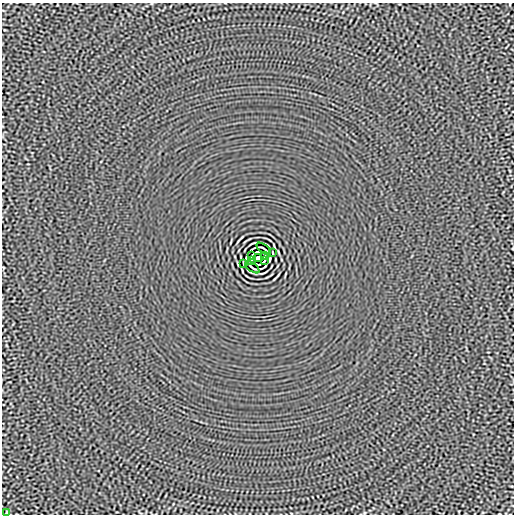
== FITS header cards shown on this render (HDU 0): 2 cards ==
NAXIS1  =                  512
NAXIS2  =                  512

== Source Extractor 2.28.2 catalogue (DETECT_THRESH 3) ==
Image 512 x 512 px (HDU 0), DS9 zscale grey, 1 PNG px = 1 image px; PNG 516 x 516 px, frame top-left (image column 1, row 512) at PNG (2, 3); each listed source drawn as its Kron ellipse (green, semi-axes under 4 px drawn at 4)
Background -1.04e-05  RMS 0.0015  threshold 0.00443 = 3 sigma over >= 5 px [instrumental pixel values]
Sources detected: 12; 2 with non-positive FLUX_AUTO (blend fragments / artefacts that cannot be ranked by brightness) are neither listed nor drawn; the other 10 listed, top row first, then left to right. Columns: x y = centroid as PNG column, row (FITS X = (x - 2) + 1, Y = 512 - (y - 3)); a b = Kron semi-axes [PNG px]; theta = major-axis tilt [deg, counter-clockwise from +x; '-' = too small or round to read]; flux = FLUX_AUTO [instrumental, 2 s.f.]
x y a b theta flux
264 249 8 2 -35 0.12
273 253 3 2 - 0.073
251 256 4 2 - 0.091
264 256 4 2 - 0.062
258 258 4 4 - 3.6
252 260 4 2 - 0.062
265 260 4 2 - 0.091
243 263 3 2 - 0.073
252 267 8 2 -35 0.12
6 513 3 2 - 0.071
At the frame edge (FLAGS 8, measured only in part): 1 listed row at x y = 6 513
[2 non-positive-flux detections neither listed nor drawn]